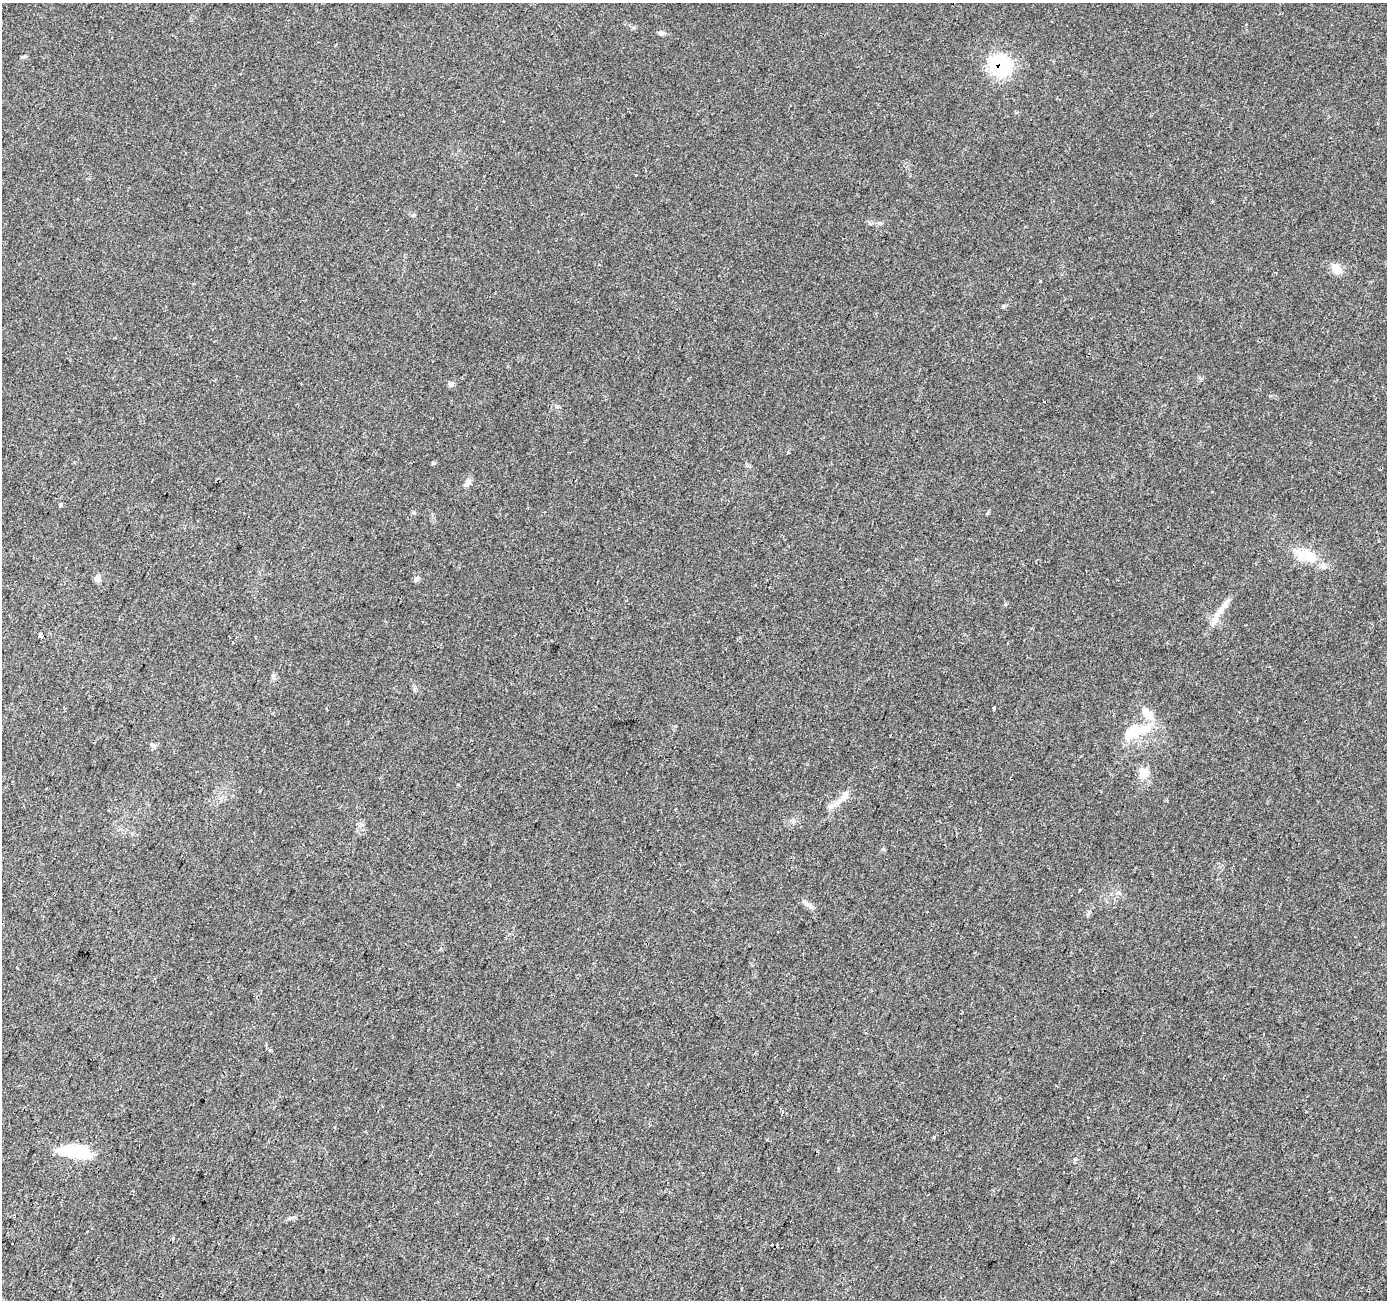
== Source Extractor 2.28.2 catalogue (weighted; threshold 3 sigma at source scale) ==
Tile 7 of 4 x 4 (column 3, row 2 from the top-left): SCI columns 2777-4161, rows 2879-4176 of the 5566 x 5698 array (HDU 1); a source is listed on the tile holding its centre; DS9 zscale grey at full resolution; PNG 1389 x 1302 px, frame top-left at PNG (2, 3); no overlay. Shown black and unused: <1% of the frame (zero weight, under 2 of 3 exposures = <1% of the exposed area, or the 3 px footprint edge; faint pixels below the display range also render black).
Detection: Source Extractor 2.28.2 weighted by HDU 2 'WHT'; one run over the whole footprint, this tile lists its part. Background 0.0208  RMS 0.0034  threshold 0.0154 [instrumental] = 3 sigma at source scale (4.5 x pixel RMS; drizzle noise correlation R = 1.50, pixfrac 1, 0.0396/0.0396 arcsec/px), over >= 5 px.
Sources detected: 30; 3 inside a brighter listed object's ellipse — not listed separately; the other 27 listed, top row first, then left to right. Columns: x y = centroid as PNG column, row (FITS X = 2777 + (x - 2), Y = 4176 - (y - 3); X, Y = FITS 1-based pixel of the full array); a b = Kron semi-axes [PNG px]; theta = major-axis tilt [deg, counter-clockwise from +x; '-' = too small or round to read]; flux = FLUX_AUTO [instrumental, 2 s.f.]
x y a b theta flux
661 33 9 5 0 0.92
24 57 7 5 19 0.54
1001 65 17 15 -52 34
413 215 6 3 71 0.4
1336 269 15 11 -44 3.4
1040 281 3 2 - 0.35
451 384 7 7 - 1
468 482 11 7 51 1.3
61 505 5 4 - 0.45
1302 554 29 15 -24 8.4
97 579 5 5 - 2.9
416 579 8 6 67 0.96
1221 610 13 7 45 2.5
40 635 3 3 - 50
273 676 7 4 72 0.68
994 708 3 3 - 0.55
1145 712 18 11 -46 4.2
1134 733 33 16 17 11
153 746 8 5 -23 0.81
1144 772 16 12 2 3.2
843 797 16 8 58 2.6
1118 893 6 4 0 0.66
808 904 15 6 -32 1.6
270 1050 3 3 - 0.58
934 1137 3 3 - 0.58
76 1152 35 12 -9 16
88 1231 2 2 - 0.34
Overlapping masked pixels (flux is a lower limit): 1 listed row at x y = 1001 65
Unlisted compact peaks at least as high as the median listed source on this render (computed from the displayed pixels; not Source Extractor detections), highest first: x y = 434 463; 1089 912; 290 1218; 1075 1159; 414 513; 1003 306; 883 849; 879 223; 1005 604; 988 513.